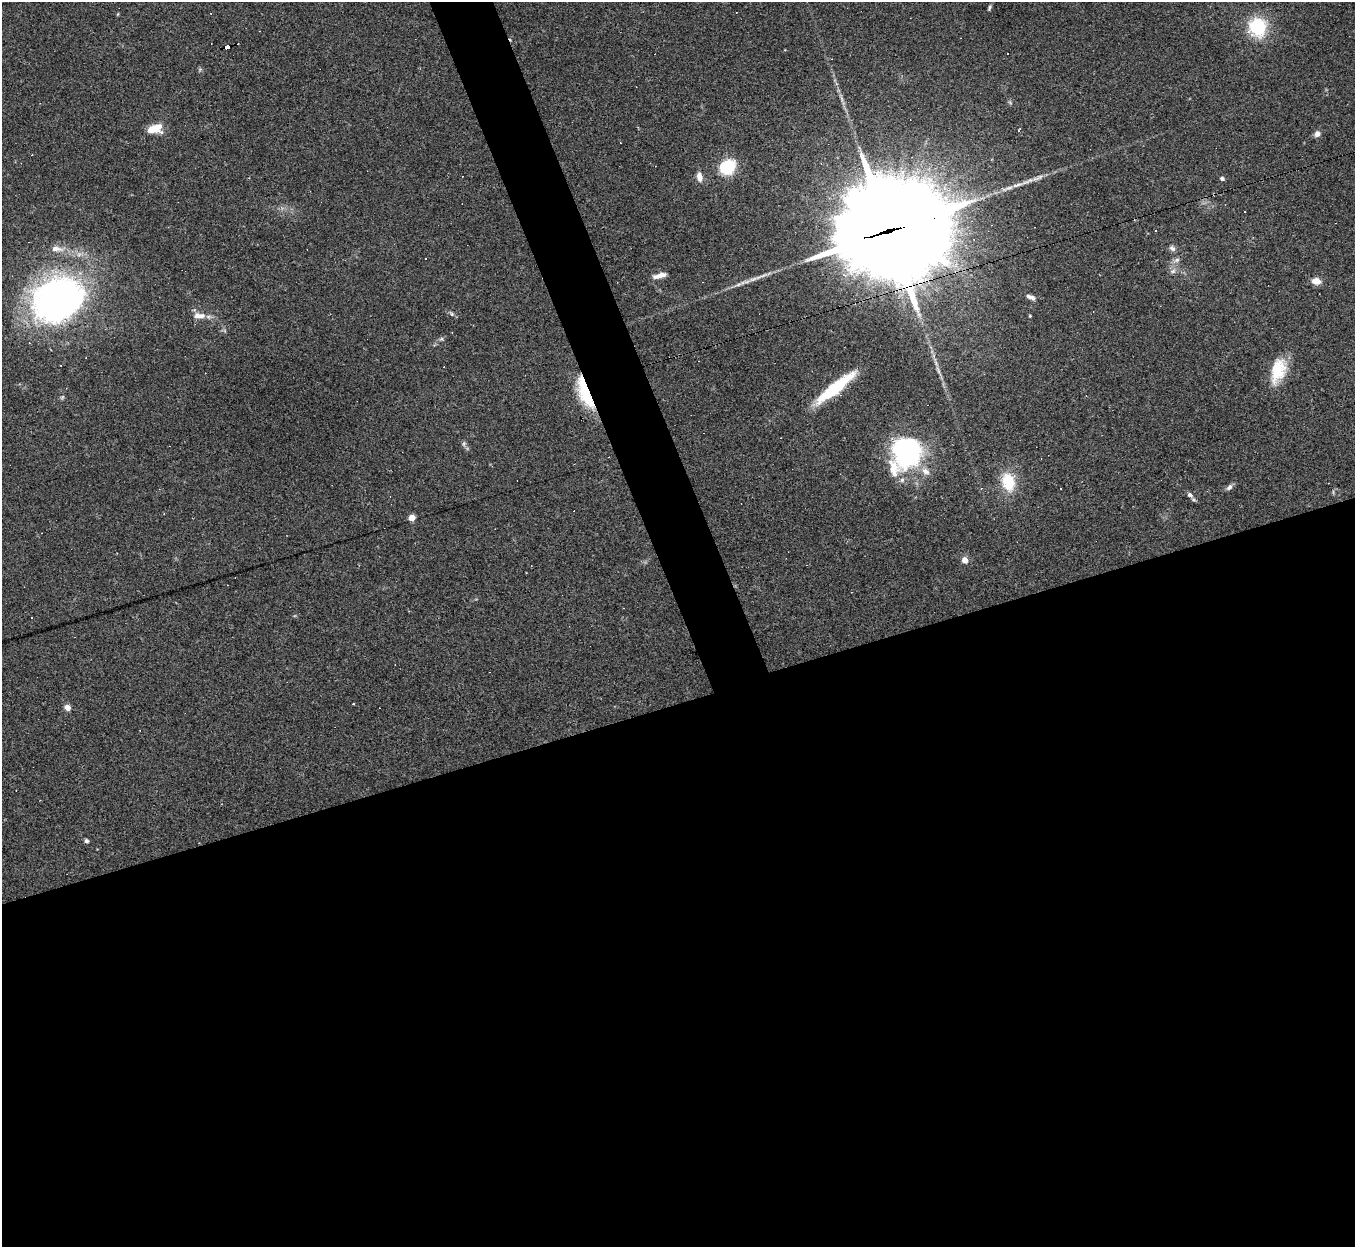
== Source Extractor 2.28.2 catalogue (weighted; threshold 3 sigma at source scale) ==
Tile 15 of 4 x 4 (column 3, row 4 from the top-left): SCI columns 2707-4059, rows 272-1516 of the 5412 x 5396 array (HDU 1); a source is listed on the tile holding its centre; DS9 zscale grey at full resolution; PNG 1357 x 1249 px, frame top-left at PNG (2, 2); no overlay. Shown black and unused: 46% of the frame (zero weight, under 2 of 3 exposures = <1% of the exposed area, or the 3 px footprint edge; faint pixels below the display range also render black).
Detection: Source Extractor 2.28.2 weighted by HDU 2 'WHT'; one run over the whole footprint, this tile lists its part. Background 0.0861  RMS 0.0075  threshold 0.0339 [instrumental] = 3 sigma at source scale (4.5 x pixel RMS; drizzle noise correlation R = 1.50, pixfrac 1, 0.05/0.05 arcsec/px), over >= 5 px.
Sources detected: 55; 1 too faint to see at this stretch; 12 cosmic-ray / hot-pixel residue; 1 long thin detection or spike segment (spike, bleed or trail) — not listed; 4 inside a brighter listed object's ellipse — not listed separately; the other 37 listed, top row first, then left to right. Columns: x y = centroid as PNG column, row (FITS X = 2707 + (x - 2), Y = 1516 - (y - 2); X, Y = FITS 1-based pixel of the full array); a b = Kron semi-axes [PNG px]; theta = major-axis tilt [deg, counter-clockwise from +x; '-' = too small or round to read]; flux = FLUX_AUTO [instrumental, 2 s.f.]
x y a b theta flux
990 7 7 3 76 1.3
118 14 5 3 - 0.63
1258 27 17 16 - 45
227 47 5 4 - 54
154 129 14 8 13 16
1317 134 8 7 - 3.3
727 167 15 13 41 32
699 177 11 6 -80 5.5
1222 178 5 4 - 1.8
889 231 53 30 15 20000
1156 231 3 3 - 1.6
1173 249 8 6 -49 2.3
1177 260 9 6 27 2.5
1173 271 8 6 15 2.4
660 275 15 5 14 5.6
1316 281 10 8 -5 5.6
1031 297 10 5 -24 3.6
58 299 66 52 30 260
452 314 7 5 -36 1.5
199 316 18 9 -4 7.1
1030 316 4 3 - 0.66
441 339 7 4 18 1.3
61 365 3 2 - 0.61
1278 370 31 16 72 24
835 388 41 9 39 52
584 393 43 12 -69 33
464 444 8 5 71 1.5
907 451 32 29 -82 110
1008 482 19 14 -83 27
1229 487 9 6 47 2.4
1061 488 2 2 - 0.81
1190 495 8 6 -42 3
412 518 5 4 - 16
965 560 7 7 - 5.1
353 704 3 2 - 1.1
67 707 6 5 - 5.3
86 841 5 5 - 1.5
Overlapping masked pixels (flux is a lower limit): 3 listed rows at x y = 227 47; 889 231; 584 393